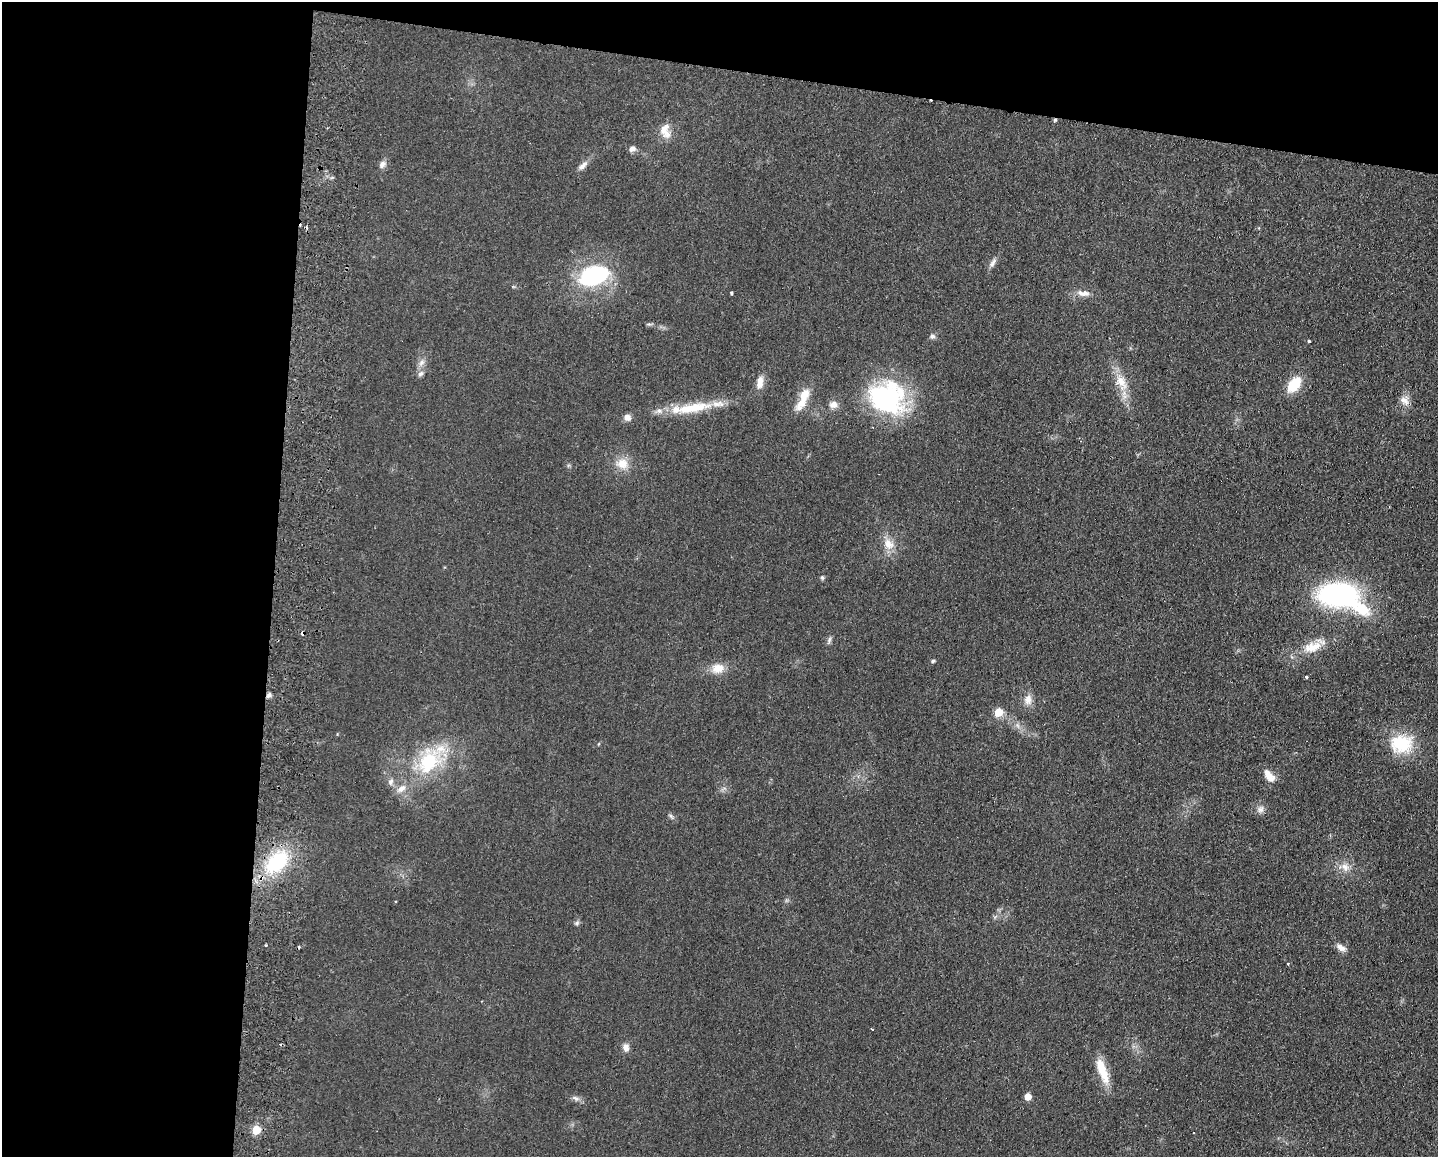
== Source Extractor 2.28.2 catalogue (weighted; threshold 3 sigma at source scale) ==
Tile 1 of 3 x 4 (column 1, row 1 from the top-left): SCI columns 169-1604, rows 3473-4627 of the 4757 x 4636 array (HDU 1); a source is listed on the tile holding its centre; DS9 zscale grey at full resolution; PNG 1440 x 1159 px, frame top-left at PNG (2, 2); no overlay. Shown black and unused: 25% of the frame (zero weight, under 2 of 3 exposures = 3% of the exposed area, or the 3 px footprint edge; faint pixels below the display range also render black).
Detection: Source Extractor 2.28.2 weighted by HDU 2 'WHT'; one run over the whole footprint, this tile lists its part. Background 0.0578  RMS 0.01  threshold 0.0467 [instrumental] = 3 sigma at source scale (4.5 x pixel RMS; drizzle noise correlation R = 1.50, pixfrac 1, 0.05/0.05 arcsec/px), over >= 5 px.
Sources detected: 60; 4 cosmic-ray / hot-pixel residue — not listed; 1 inside a brighter listed object's ellipse — not listed separately; the other 55 listed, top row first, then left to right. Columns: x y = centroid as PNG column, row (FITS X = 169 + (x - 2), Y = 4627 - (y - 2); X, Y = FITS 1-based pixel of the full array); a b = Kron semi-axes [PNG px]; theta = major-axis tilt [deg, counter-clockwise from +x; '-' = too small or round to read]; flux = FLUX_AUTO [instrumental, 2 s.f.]
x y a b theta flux
1055 120 4 3 - 1.8
665 130 21 12 -82 12
632 149 7 7 - 4.9
382 164 11 7 52 4.4
583 166 15 7 41 5.4
992 263 14 6 60 4.4
594 276 32 20 19 94
731 293 3 3 - 2.2
1083 293 18 8 -7 7.6
932 336 7 6 - 2.6
1309 341 3 3 - 1.7
422 362 11 7 46 4.7
420 374 9 6 43 3.3
760 382 17 8 82 8.6
1121 382 23 13 -62 19
1294 385 13 8 52 34
887 398 44 38 -18 130
803 399 33 10 66 19
1405 401 14 8 -43 6.6
833 404 10 9 - 6.4
693 408 55 13 10 40
627 417 8 8 - 5.3
622 464 17 14 -10 15
889 544 17 12 -58 12
822 578 6 5 - 1.6
1338 595 27 16 -2 240
1361 609 27 15 -30 30
303 633 4 3 - 4.9
829 640 11 4 81 2.4
1313 647 25 12 17 20
933 661 5 4 - 1.6
718 668 18 13 11 13
1306 677 3 3 - 2
269 695 7 5 51 2.8
1028 700 14 10 82 8.2
998 712 5 5 - 30
1401 744 28 24 1 44
428 762 40 27 62 68
1269 776 17 9 -50 11
390 782 10 7 70 3.9
401 789 15 8 37 7.7
1261 809 10 8 65 4.6
671 816 8 4 -53 1.9
277 862 39 23 43 70
1345 867 12 8 -46 7.3
577 923 7 5 47 2
266 945 3 2 - 1.6
1341 948 12 7 -29 6.1
1288 963 3 3 - 1.8
872 1029 3 2 - 0.87
626 1048 10 8 -80 5.5
1102 1070 34 10 -70 24
1028 1097 5 5 - 16
576 1098 10 6 -36 3.3
256 1130 5 5 - 35
Overlapping masked pixels (flux is a lower limit): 3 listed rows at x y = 1055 120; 303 633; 269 695